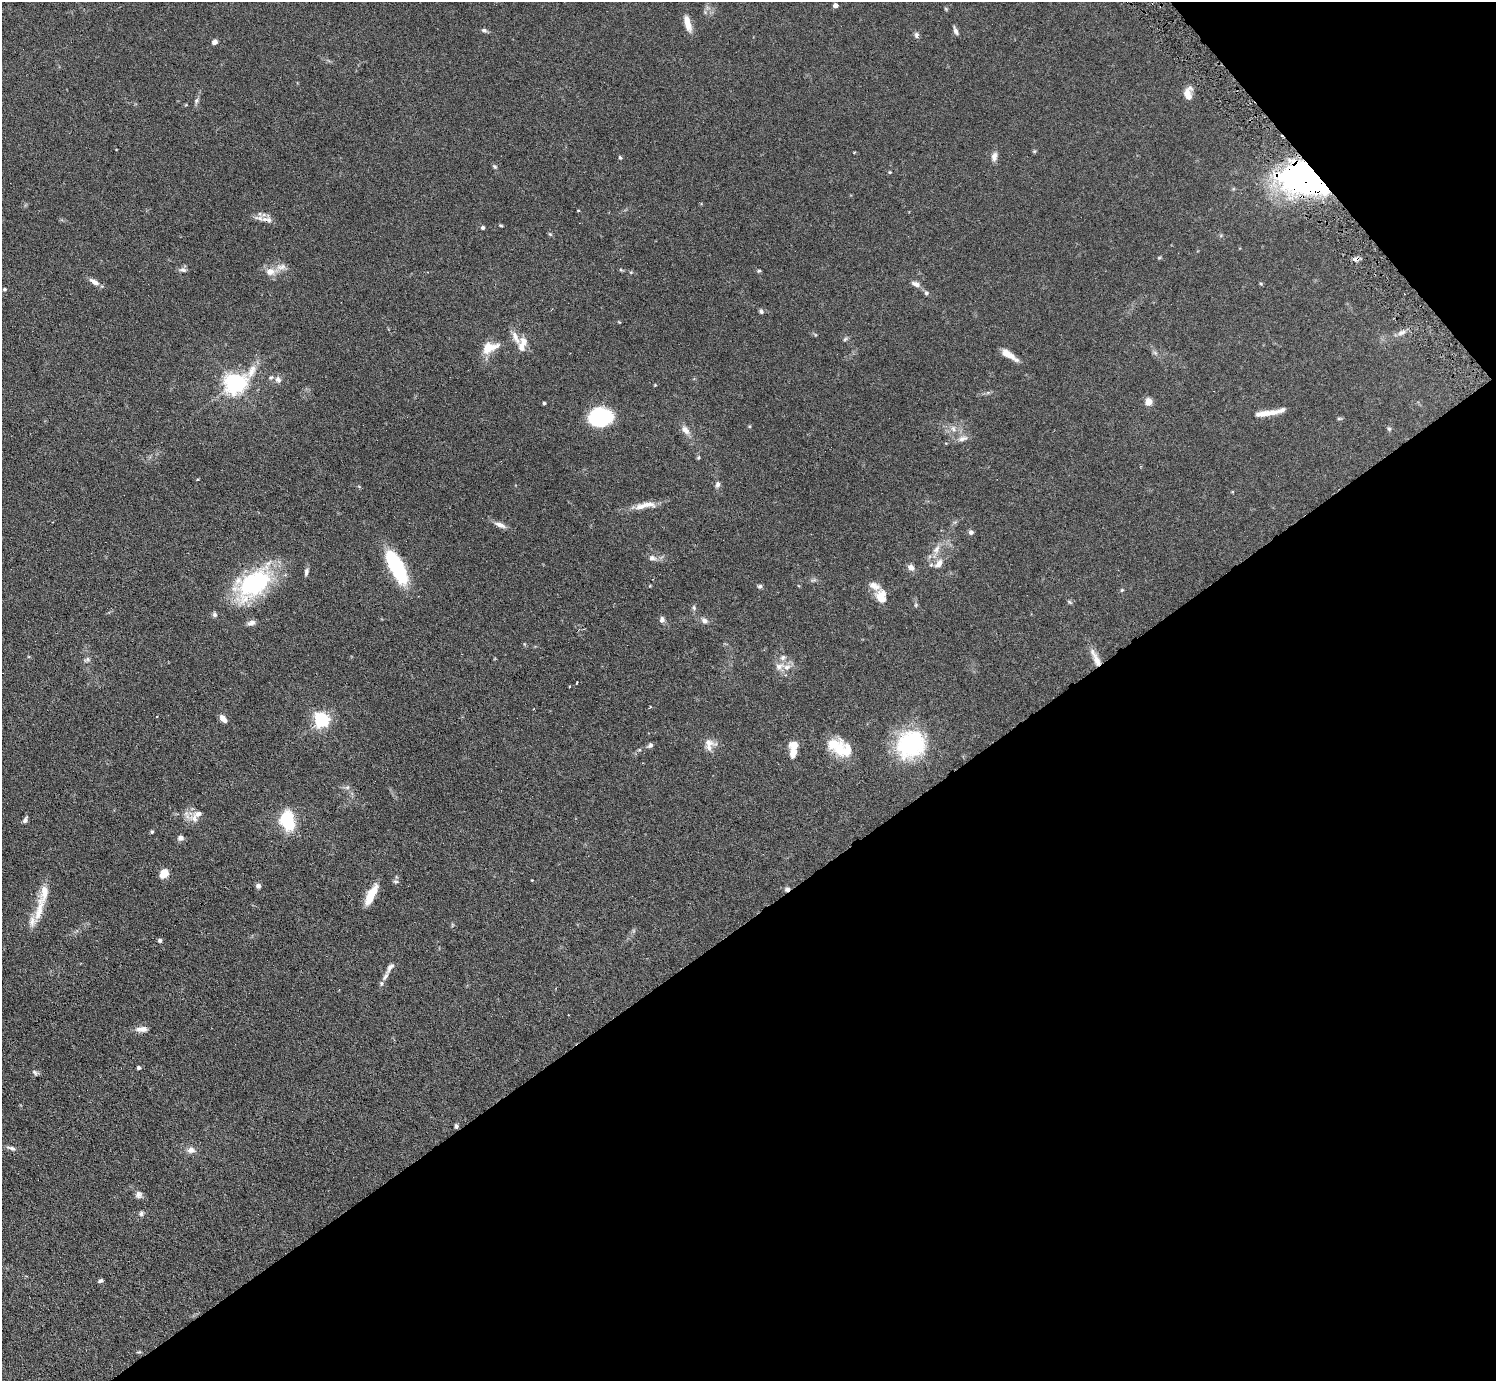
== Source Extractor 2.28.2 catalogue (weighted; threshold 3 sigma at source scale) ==
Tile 12 of 4 x 4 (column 4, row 3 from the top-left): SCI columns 4484-5977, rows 1676-3054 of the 5977 x 5967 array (HDU 1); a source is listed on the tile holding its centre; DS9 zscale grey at full resolution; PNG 1498 x 1383 px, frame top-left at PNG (2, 2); no overlay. Shown black and unused: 37% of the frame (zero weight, under 3 of 6 exposures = <1% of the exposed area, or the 3 px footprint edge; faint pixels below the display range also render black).
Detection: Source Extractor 2.28.2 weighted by HDU 2 'WHT'; one run over the whole footprint, this tile lists its part. Background 0.123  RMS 0.005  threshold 0.0202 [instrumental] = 3 sigma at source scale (4.09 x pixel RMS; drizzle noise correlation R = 1.36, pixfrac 0.8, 0.05/0.05 arcsec/px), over >= 5 px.
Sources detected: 128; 3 inside a brighter object's white glare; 4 cosmic-ray / hot-pixel residue — not listed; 12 inside a brighter listed object's ellipse — not listed separately; the other 109 listed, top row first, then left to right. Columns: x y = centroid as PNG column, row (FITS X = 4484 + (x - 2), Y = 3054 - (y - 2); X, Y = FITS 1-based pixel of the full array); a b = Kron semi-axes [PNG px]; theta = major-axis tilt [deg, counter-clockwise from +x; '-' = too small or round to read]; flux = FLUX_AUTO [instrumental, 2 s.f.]
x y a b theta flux
835 5 4 4 - 2.5
946 9 6 4 -71 0.44
688 23 20 7 -75 4.5
484 30 7 5 -26 0.89
955 31 10 5 -69 1.4
916 35 9 6 -86 1
215 42 6 5 - 1.8
1188 94 14 8 88 4.4
196 101 7 5 88 0.97
1034 151 6 4 -44 0.48
994 156 12 7 85 2.2
620 157 6 4 -61 0.56
494 167 6 5 - 0.65
890 172 5 3 - 0.39
1311 182 21 14 -15 120
578 210 4 3 - 0.31
259 218 20 6 -11 2.6
501 225 5 3 - 0.44
483 227 4 4 - 0.96
550 234 5 5 - 0.48
281 267 15 8 6 2.6
183 270 10 6 -5 1.3
621 270 6 4 -18 0.47
759 271 5 4 - 0.51
270 272 11 9 14 3.8
94 282 13 6 -33 2.4
916 284 12 7 -24 1.8
1261 284 5 3 - 0.42
5 289 5 4 - 0.54
926 293 5 5 - 0.72
761 311 6 6 - 0.83
1401 333 13 5 20 1.8
516 338 23 8 -60 4
845 339 7 4 45 0.63
489 348 20 11 20 7
1008 354 19 6 -34 5.2
252 371 22 9 65 5.3
278 380 10 8 -58 1.8
235 383 7 7 - 240
655 385 4 3 - 0.37
1148 402 5 4 - 9.9
544 403 3 3 - 0.64
1269 413 35 5 10 6
600 417 21 15 -3 34
1339 419 6 4 1 0.56
750 426 5 3 - 0.39
953 429 8 6 -69 1.5
1389 429 6 5 - 0.7
685 430 14 8 -49 2.7
962 438 15 7 16 2.2
718 484 8 6 73 1.3
645 505 33 8 11 5.1
500 525 16 6 -23 2.4
971 532 7 6 - 1.1
936 549 12 7 51 2.8
652 558 9 7 8 1.7
939 563 15 9 50 3.1
396 567 30 10 -62 47
911 567 7 6 - 2.4
306 572 10 5 79 1.2
254 583 46 26 38 47
760 586 6 5 - 0.77
1122 590 5 4 - 0.52
881 596 17 14 -81 5.4
1069 602 6 5 - 0.61
916 605 5 5 - 0.59
694 608 7 5 -88 0.86
215 614 8 6 -66 0.92
662 620 7 6 - 1.6
704 621 8 7 - 1.7
251 623 11 6 16 1.7
783 657 8 7 - 1.5
1096 658 28 7 -64 4.8
87 659 10 5 38 0.97
787 667 11 8 17 2.9
577 683 4 2 - 0.3
533 709 3 2 - 0.41
157 716 3 2 - 0.35
223 719 9 5 -49 2.6
321 720 6 6 - 110
709 743 18 9 -12 3
910 744 29 27 40 42
650 745 7 5 48 1.1
794 745 11 10 - 3.6
836 746 25 19 -30 12
793 753 7 6 - 4.9
347 787 7 4 0 0.85
198 814 18 9 19 3.6
25 820 7 5 67 1.1
288 821 19 12 -75 21
152 832 4 4 - 0.59
180 838 7 6 - 1.6
164 873 8 7 - 6
532 880 2 2 - 0.26
395 881 7 4 -6 0.75
258 886 6 6 - 1.1
371 895 24 8 62 8.4
39 909 43 10 76 8.2
160 940 5 4 - 0.92
385 976 15 6 55 2.2
142 1029 16 7 4 2.5
139 1068 4 3 - 0.94
35 1072 9 5 -29 0.92
456 1126 5 4 - 0.97
11 1148 13 5 -16 1.3
191 1150 10 8 5 2.2
139 1195 10 8 -66 1.6
141 1214 6 6 - 0.94
101 1281 6 4 26 0.86
Overlapping masked pixels (flux is a lower limit): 3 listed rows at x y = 1311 182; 1096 658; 456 1126